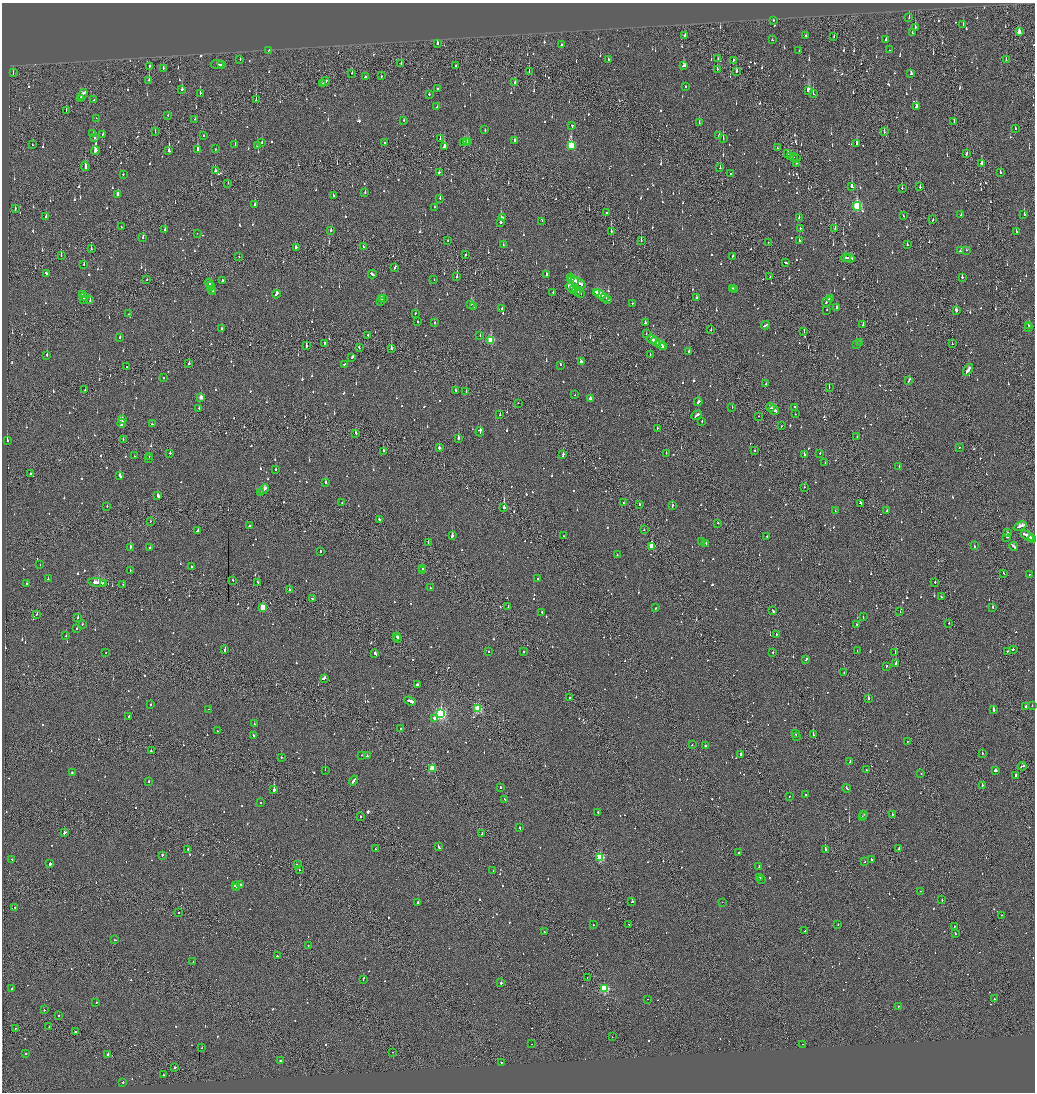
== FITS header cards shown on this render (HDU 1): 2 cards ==
NAXIS1  =                 2065
NAXIS2  =                 2180

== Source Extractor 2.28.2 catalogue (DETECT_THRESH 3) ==
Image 2065 x 2180 px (HDU 1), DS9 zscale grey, zoomed out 1/2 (1 PNG px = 2 x 2 image px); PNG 1037 x 1094 px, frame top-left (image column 1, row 2179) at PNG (2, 3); each listed source drawn as its Kron ellipse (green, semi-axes under 4 px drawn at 4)
Background -0.136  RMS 0.092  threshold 0.276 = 3 sigma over >= 5 px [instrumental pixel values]
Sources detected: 1434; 103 cannot appear on this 1/2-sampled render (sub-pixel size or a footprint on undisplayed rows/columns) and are neither listed nor drawn; of the other 1331, the 500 brightest by FLUX_AUTO listed and drawn (831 fainter detections omitted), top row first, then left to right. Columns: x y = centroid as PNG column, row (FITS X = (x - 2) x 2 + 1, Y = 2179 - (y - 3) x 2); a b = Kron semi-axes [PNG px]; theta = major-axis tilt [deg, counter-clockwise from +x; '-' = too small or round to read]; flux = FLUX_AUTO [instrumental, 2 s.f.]
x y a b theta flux
909 17 3 2 - 73
773 20 2 2 - 95
963 24 3 2 - 78
915 27 2 2 - 170
1019 32 3 2 - 180
912 33 2 2 - 58
685 36 4 2 - 130
806 36 2 2 - 67
834 37 2 1 - 58
886 39 2 2 - 150
772 40 2 2 - 170
438 44 2 2 - 530
561 45 2 2 - 120
268 50 2 1 - 52
799 50 2 2 - 66
889 50 2 2 - 66
718 58 2 1 - 160
240 59 2 2 - 130
608 60 2 2 - 50
733 60 3 1 - 170
1006 60 3 2 - 51
401 63 2 1 - 80
217 64 6 2 -5 200
221 65 3 1 - 76
456 66 2 2 - 55
684 66 4 3 - 110
149 67 4 1 - 120
163 68 3 2 - 120
717 69 3 2 - 100
529 71 2 1 - 110
736 71 3 2 - 67
13 73 2 1 - 51
352 73 2 2 - 93
911 74 3 2 - 78
381 76 2 1 - 110
365 77 3 2 - 75
149 80 2 1 - 68
325 82 4 2 - 230
515 83 3 2 - 120
322 84 4 2 - 140
686 86 2 2 - 150
437 89 2 2 - 130
182 90 3 2 - 150
809 91 4 3 - 780
200 93 2 2 - 250
83 94 6 2 55 410
429 94 2 2 - 52
813 94 2 1 - 210
81 98 2 2 - 380
256 99 4 2 - 110
94 100 2 1 - 170
437 107 2 2 - 90
916 107 4 2 - 340
66 111 3 1 - 62
168 115 2 2 - 54
96 118 2 2 - 51
195 119 2 2 - 52
404 120 2 2 - 130
954 122 3 2 - 80
699 123 2 1 - 51
572 125 2 2 - 82
1015 129 2 1 - 86
485 130 2 2 - 86
155 132 2 1 - 190
884 132 3 2 - 98
93 133 2 2 - 130
103 134 2 2 - 61
204 136 2 2 - 110
719 136 2 2 - 73
94 137 3 2 - 91
723 138 3 1 - 220
440 139 3 2 - 70
514 140 2 2 - 190
262 142 2 2 - 75
385 142 2 2 - 78
464 142 3 2 - 140
466 142 2 2 - 71
468 142 2 2 - 85
857 143 2 2 - 110
32 145 3 1 - 170
235 145 3 2 - 68
257 146 3 2 - 310
444 146 3 2 - 260
571 146 4 3 - 1100
777 148 2 2 - 530
197 149 3 2 - 600
216 149 2 2 - 110
95 151 4 2 - 1400
169 151 3 2 - 380
788 153 3 2 - 91
966 153 3 2 - 130
790 156 2 1 - 61
793 157 2 2 - 130
797 159 3 2 - 58
796 163 2 2 - 92
982 163 3 2 - 150
85 166 4 2 - 380
720 168 2 2 - 390
215 171 2 2 - 190
439 172 2 2 - 110
1000 172 2 2 - 78
123 174 2 2 - 100
730 174 2 2 - 69
228 183 2 1 - 63
852 186 3 2 - 310
920 187 2 2 - 140
902 188 2 2 - 53
365 193 2 2 - 110
118 195 3 2 - 170
333 196 2 2 - 100
440 198 2 2 - 110
255 204 2 2 - 240
857 206 4 3 - 1600
435 207 2 2 - 51
15 209 3 1 - 81
607 213 2 1 - 77
1024 214 3 2 - 180
961 215 3 2 - 73
46 216 3 2 - 55
903 216 2 2 - 66
799 217 3 2 - 62
502 218 3 2 - 63
933 220 3 2 - 63
542 221 2 1 - 55
501 222 2 2 - 580
121 227 2 2 - 51
800 228 2 2 - 210
835 228 2 2 - 77
165 230 2 2 - 85
331 231 2 2 - 170
611 231 3 2 - 290
1016 232 2 2 - 67
197 233 2 1 - 62
143 238 3 2 - 54
641 240 3 1 - 250
448 241 2 1 - 100
799 241 2 2 - 110
768 242 2 1 - 59
503 245 2 2 - 50
907 245 2 2 - 91
296 247 3 2 - 260
363 247 2 2 - 120
91 248 3 2 - 220
966 250 2 2 - 57
960 251 3 2 - 200
61 255 3 1 - 90
466 255 2 1 - 380
732 256 3 2 - 74
239 257 2 1 - 240
846 258 5 2 - 230
850 258 5 2 - 240
786 263 3 2 - 130
84 264 2 2 - 53
395 267 3 2 - 85
46 273 3 2 - 220
372 274 4 2 - 130
546 275 2 2 - 240
457 277 3 2 - 120
770 277 2 1 - 78
962 277 2 2 - 180
570 278 4 3 - 150
147 279 2 2 - 51
434 280 2 1 - 110
574 280 6 2 -28 230
222 281 2 2 - 150
209 283 4 2 - 150
578 283 8 2 -31 310
211 286 4 2 - 200
571 287 5 3 - 570
732 288 4 2 - 81
212 289 2 2 - 100
574 289 3 1 - 110
734 289 2 2 - 51
213 291 2 2 - 110
577 291 5 2 - 200
553 292 2 2 - 52
596 292 3 3 - 190
580 293 3 2 - 100
82 294 2 1 - 51
276 294 4 2 - 190
600 294 6 3 -29 390
84 297 2 2 - 160
605 297 3 2 - 160
696 297 2 2 - 68
381 298 2 2 - 54
383 298 3 2 - 120
830 298 3 2 - 190
83 299 3 2 - 200
608 299 3 2 - 170
90 300 3 2 - 120
381 301 4 2 - 240
827 302 5 2 - 210
632 303 2 2 - 81
471 304 3 3 - 250
473 306 2 2 - 230
837 307 2 2 - 300
502 309 2 2 - 56
827 310 2 2 - 53
956 310 3 2 - 230
415 313 2 2 - 58
129 314 2 2 - 290
418 322 2 2 - 130
435 323 2 2 - 200
645 323 2 2 - 210
765 325 4 2 - 180
863 325 2 2 - 69
1028 326 3 2 - 260
1028 328 2 1 - 210
222 329 2 2 - 150
711 330 2 2 - 78
804 331 3 1 - 63
646 333 2 2 - 51
368 335 2 1 - 170
480 335 2 2 - 97
120 337 2 2 - 66
652 339 5 2 - 180
491 340 3 3 - 710
655 341 5 2 - 230
860 343 2 2 - 52
324 344 3 1 - 170
952 344 2 1 - 170
661 345 6 2 -40 310
856 345 2 2 - 360
306 346 2 2 - 180
359 347 2 2 - 51
664 347 3 2 - 170
391 348 3 2 - 210
689 351 2 2 - 74
47 355 3 2 - 170
650 355 2 2 - 86
352 357 4 2 - 150
581 362 3 2 - 150
189 363 2 2 - 110
345 364 3 2 - 67
560 365 2 2 - 210
127 367 2 1 - 160
968 370 6 2 55 280
164 377 2 2 - 87
909 380 4 2 - 110
766 384 2 1 - 280
829 387 2 1 - 50
85 390 2 1 - 66
456 390 2 2 - 67
466 392 2 1 - 82
575 395 2 2 - 63
201 397 3 2 - 180
590 398 3 2 - 79
698 402 4 2 - 210
518 403 2 1 - 72
732 407 2 2 - 52
770 407 4 2 - 210
794 407 2 2 - 110
199 408 3 2 - 67
774 410 5 2 - 230
795 414 2 2 - 72
500 415 2 2 - 55
697 415 5 2 - 150
758 416 2 1 - 170
123 420 3 2 - 110
702 421 2 2 - 80
122 423 4 2 - 510
152 424 2 2 - 81
781 426 2 2 - 59
657 428 2 2 - 65
480 432 5 2 - 400
355 433 2 2 - 140
857 436 2 2 - 71
458 438 3 2 - 340
123 439 2 1 - 65
7 440 3 2 - 460
959 447 2 2 - 51
439 448 2 2 - 69
383 451 3 2 - 190
755 451 2 2 - 64
170 453 2 2 - 140
666 453 2 2 - 59
820 453 2 2 - 53
804 454 2 2 - 170
563 455 3 2 - 160
134 456 2 1 - 140
149 456 2 2 - 71
149 459 2 2 - 70
825 463 2 2 - 65
899 466 2 1 - 69
276 470 2 2 - 65
31 474 3 2 - 190
120 476 3 2 - 160
326 482 2 2 - 140
804 487 2 2 - 61
264 489 5 2 - 330
261 493 2 2 - 100
158 496 3 2 - 890
342 502 2 2 - 74
623 502 2 1 - 66
861 503 3 2 - 120
640 504 2 2 - 89
107 506 2 2 - 51
672 506 3 2 - 92
504 507 3 1 - 1100
835 511 2 2 - 63
887 511 2 2 - 73
379 519 2 2 - 190
150 521 2 2 - 70
718 523 2 2 - 54
249 526 2 2 - 200
1020 526 7 2 24 550
644 529 2 2 - 54
198 530 4 2 - 180
1008 533 2 2 - 230
452 536 2 2 - 760
564 536 2 1 - 54
767 536 2 2 - 79
1027 536 7 2 -30 360
1006 537 2 2 - 430
1032 539 4 2 - 200
428 542 2 1 - 60
701 542 2 1 - 140
706 543 2 2 - 59
652 546 3 3 - 540
974 546 2 2 - 51
1014 546 4 2 - 150
130 547 3 2 - 580
150 547 2 2 - 140
320 551 2 2 - 80
617 555 2 2 - 65
40 565 2 2 - 84
191 567 2 2 - 61
423 569 3 2 - 270
130 571 2 2 - 58
422 571 2 1 - 230
1003 573 3 2 - 75
1029 575 2 2 - 58
538 578 2 2 - 88
48 579 2 2 - 58
233 580 2 1 - 160
935 582 2 2 - 77
26 583 2 2 - 69
97 583 8 2 -9 570
258 583 3 2 - 86
103 584 3 2 - 250
123 585 2 2 - 59
430 588 2 2 - 59
289 590 2 2 - 85
941 597 3 1 - 72
313 599 4 2 - 290
508 606 3 1 - 61
263 607 3 3 - 460
993 607 2 2 - 100
656 608 2 2 - 70
773 611 3 2 - 240
542 612 3 2 - 180
900 612 2 1 - 76
37 614 2 2 - 90
863 617 2 2 - 70
78 618 2 2 - 120
949 623 2 2 - 61
82 624 2 2 - 52
857 624 2 2 - 51
77 628 2 2 - 76
776 634 2 1 - 72
66 636 2 2 - 83
396 636 4 2 - 180
398 639 2 2 - 100
225 649 3 2 - 240
1013 649 2 2 - 80
488 651 2 2 - 95
857 651 2 1 - 51
1007 651 2 1 - 55
106 652 2 2 - 69
524 652 2 2 - 120
773 652 2 2 - 61
895 652 2 1 - 60
375 653 3 2 - 160
806 659 4 2 - 140
896 664 2 2 - 590
886 666 2 2 - 140
844 672 2 1 - 73
324 678 3 2 - 200
417 685 3 2 - 290
569 697 2 1 - 110
869 698 2 2 - 400
410 701 6 2 -21 1100
151 705 2 2 - 82
1032 705 2 2 - 53
1026 706 2 2 - 110
209 709 2 1 - 60
478 709 3 3 - 1200
993 709 2 2 - 850
441 714 4 3 - 2900
129 717 3 2 - 110
434 718 2 2 - 170
254 724 3 2 - 110
401 729 2 1 - 110
217 731 2 2 - 63
795 734 2 2 - 69
813 735 2 1 - 240
254 736 3 2 - 110
796 736 2 2 - 250
907 741 2 2 - 54
692 745 2 2 - 120
705 746 2 2 - 1000
151 751 2 2 - 98
982 753 2 2 - 160
741 754 3 2 - 250
362 755 2 1 - 67
367 756 2 2 - 230
281 757 2 2 - 72
850 762 3 2 - 59
1022 766 4 1 - 310
432 768 3 3 - 570
325 770 2 1 - 62
866 770 2 1 - 63
996 770 3 2 - 550
72 773 2 2 - 150
921 773 2 2 - 140
1015 776 4 1 - 150
353 780 5 2 - 190
149 781 2 2 - 93
982 785 2 1 - 190
500 787 3 2 - 74
847 788 4 2 - 180
274 790 2 2 - 900
805 794 2 2 - 100
789 797 2 1 - 130
504 799 3 2 - 180
260 803 2 2 - 55
598 812 2 2 - 59
864 814 2 1 - 67
892 814 2 2 - 100
360 817 2 2 - 96
862 817 2 2 - 78
520 828 3 2 - 71
64 833 2 2 - 310
482 834 3 1 - 160
438 847 4 2 - 200
899 848 2 1 - 100
188 849 2 2 - 130
375 849 2 1 - 66
825 849 2 2 - 1100
738 853 2 2 - 110
162 855 2 2 - 250
600 857 3 3 - 1100
12 859 3 2 - 87
871 859 2 2 - 75
864 862 2 1 - 95
50 864 2 2 - 1600
297 865 3 2 - 110
759 866 2 2 - 210
299 870 2 1 - 100
493 870 2 2 - 83
760 877 2 2 - 76
761 879 2 2 - 220
240 884 4 2 - 170
236 886 3 2 - 350
237 887 4 2 - 420
921 891 2 2 - 100
942 900 2 2 - 63
632 902 2 2 - 380
722 902 2 1 - 51
418 903 2 2 - 730
15 907 2 2 - 56
178 912 2 2 - 55
1001 915 2 2 - 62
629 924 2 2 - 76
838 924 2 2 - 51
593 925 2 2 - 63
954 926 2 1 - 53
805 931 2 2 - 77
544 932 2 2 - 350
955 934 2 1 - 100
115 940 3 1 - 75
308 946 2 1 - 65
277 956 2 2 - 120
193 962 2 2 - 77
587 978 2 1 - 51
363 979 3 2 - 310
501 983 2 2 - 510
604 988 3 3 - 1600
12 989 2 2 - 110
648 999 2 2 - 80
994 999 2 2 - 53
96 1002 2 2 - 100
899 1006 2 2 - 73
44 1010 2 2 - 110
59 1015 2 2 - 54
49 1026 2 1 - 51
15 1028 2 1 - 52
76 1032 3 2 - 72
612 1037 2 1 - 120
532 1044 2 1 - 59
803 1044 4 2 - 150
202 1048 2 1 - 65
393 1052 2 1 - 64
25 1053 2 1 - 260
108 1055 2 2 - 120
280 1061 2 2 - 230
501 1062 2 1 - 250
175 1067 2 2 - 510
163 1075 2 2 - 110
123 1082 2 2 - 120
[831 fainter detections neither listed nor drawn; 103 sub-pixel or undisplayed-footprint detections neither listed nor drawn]